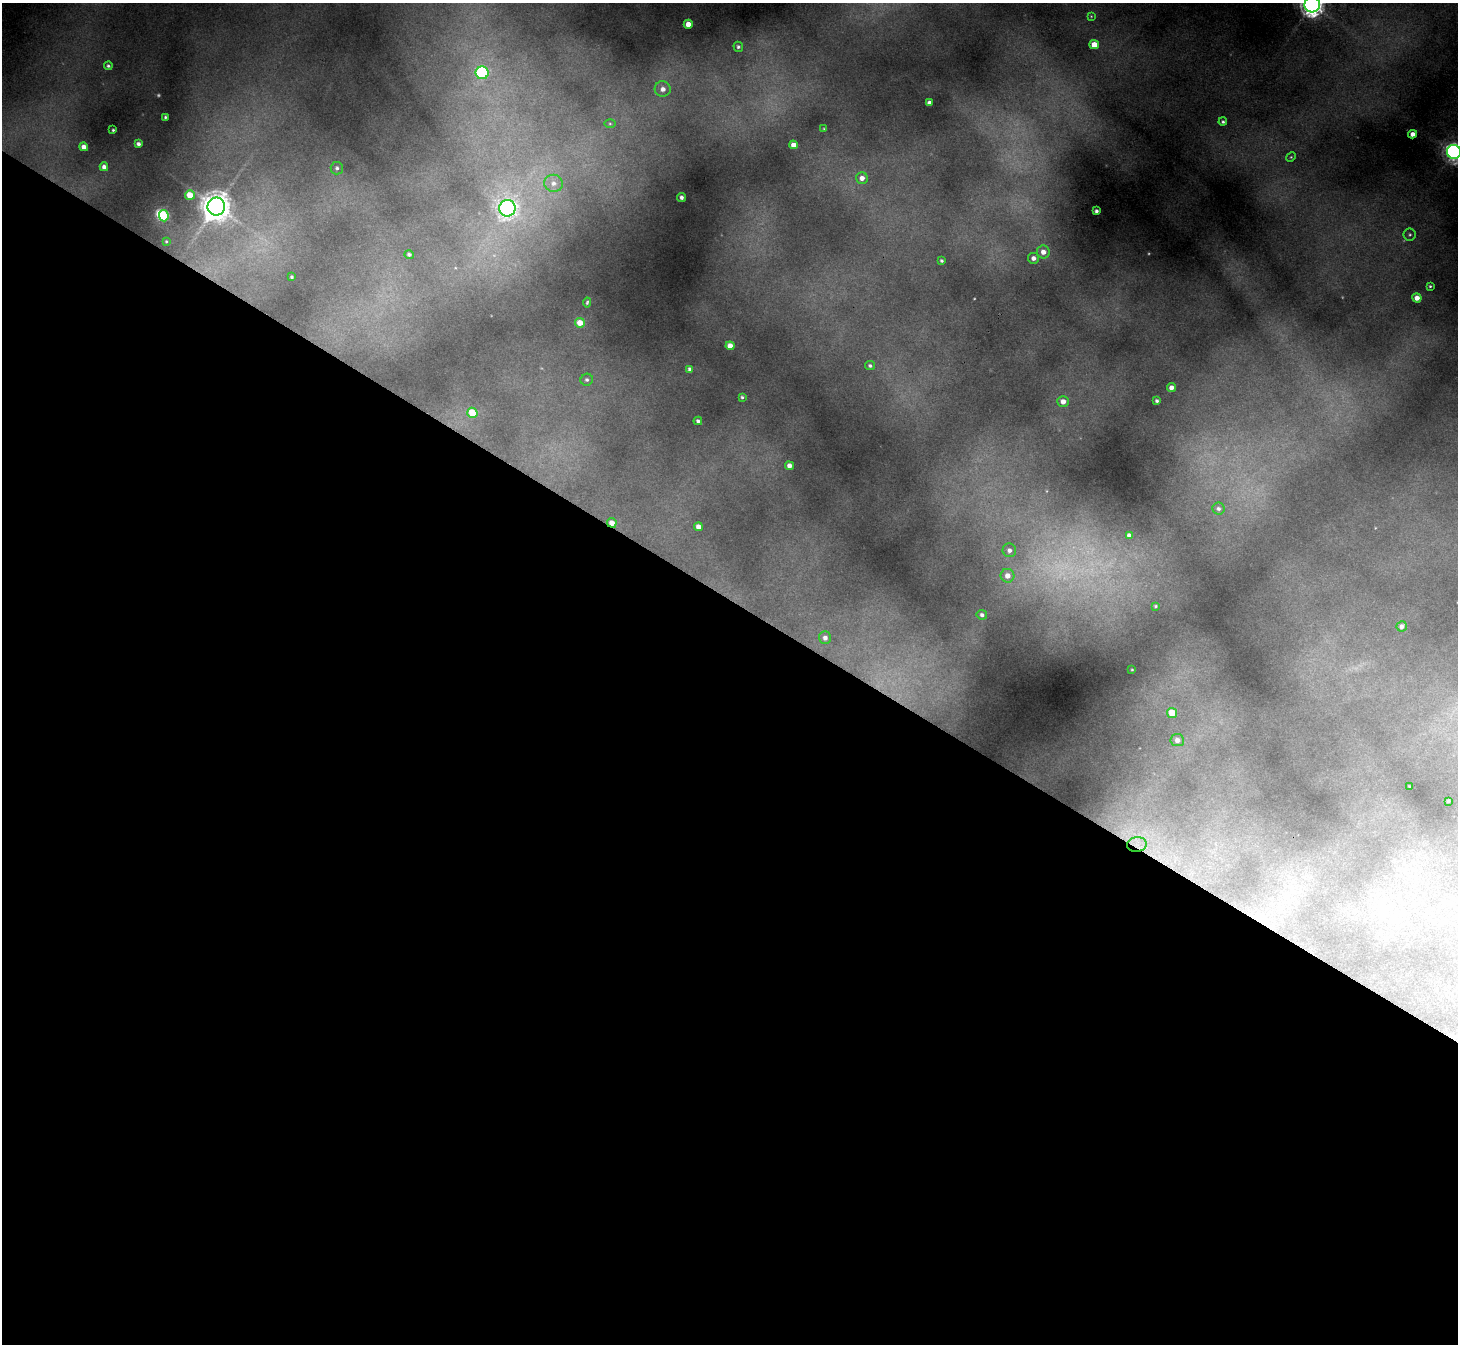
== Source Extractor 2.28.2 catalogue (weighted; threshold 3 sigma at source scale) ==
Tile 14 of 4 x 4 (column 2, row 4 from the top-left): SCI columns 1513-2968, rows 371-1712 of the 5938 x 5969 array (HDU 1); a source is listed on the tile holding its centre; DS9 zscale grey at full resolution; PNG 1460 x 1346 px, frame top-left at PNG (2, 3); each listed source drawn as its Kron ellipse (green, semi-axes under 4 px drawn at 4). Shown black and unused: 56% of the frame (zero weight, under 3 of 4 exposures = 7% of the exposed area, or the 3 px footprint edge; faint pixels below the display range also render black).
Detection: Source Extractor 2.28.2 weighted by HDU 2 'WHT'; one run over the whole footprint, this tile lists its part. Background 0.379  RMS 0.016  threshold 0.0713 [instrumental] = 3 sigma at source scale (4.5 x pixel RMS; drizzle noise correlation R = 1.50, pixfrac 1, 0.05/0.05 arcsec/px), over >= 5 px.
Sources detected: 74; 4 too faint to see at this stretch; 1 inside a brighter object's white glare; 1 cosmic-ray / hot-pixel residue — neither listed nor drawn; the other 68 listed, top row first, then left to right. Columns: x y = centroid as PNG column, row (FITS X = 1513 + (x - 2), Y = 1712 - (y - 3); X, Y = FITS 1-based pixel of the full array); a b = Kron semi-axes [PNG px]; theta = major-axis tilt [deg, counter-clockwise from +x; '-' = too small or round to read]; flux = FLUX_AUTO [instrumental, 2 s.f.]
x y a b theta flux
1312 4 8 7 - 1700
1091 16 4 3 - 1.2
688 24 4 4 - 17
1094 45 4 4 - 25
738 47 5 4 - 3.6
108 66 4 4 - 3
482 73 6 6 - 200
663 89 8 7 - 11
929 103 4 4 - 8.9
165 117 3 3 - 2.4
1223 122 4 4 - 3
610 124 5 4 - 2
824 129 3 2 - 1.4
113 130 3 3 - 1.9
1413 134 4 4 - 8.5
138 144 4 4 - 5.1
793 145 4 4 - 14
84 147 4 4 - 11
1454 152 7 7 - 730
1291 157 5 4 - 1.9
104 167 4 4 - 7.9
337 168 6 6 - 4.8
862 178 6 5 - 12
553 183 9 8 - 11
190 195 5 4 - 33
681 198 4 3 - 5.2
216 206 9 8 - 2400
507 208 8 8 - 790
1096 211 4 3 - 4.6
164 216 6 5 - 110
1410 235 6 6 - 3.6
166 241 4 3 - 1.8
1043 252 6 6 - 12
409 254 5 4 - 4.2
1033 258 6 5 - 9.3
941 261 3 3 - 2.7
292 277 3 3 - 2.2
1430 286 3 3 - 2.2
1417 298 4 4 - 14
587 302 5 4 - 2.4
580 323 5 5 - 22
730 346 4 4 - 19
870 366 5 4 - 3.6
689 369 4 3 - 4.8
587 380 6 6 - 4.2
1171 388 4 4 - 11
742 397 3 3 - 2.7
1063 401 6 5 - 14
1157 401 4 3 - 3.9
472 413 5 5 - 44
698 421 4 4 - 4.2
789 466 4 4 - 12
1219 509 6 6 - 5
612 523 5 4 - 15
698 527 4 4 - 13
1129 535 4 4 - 6
1009 550 7 6 - 7.3
1007 576 7 7 - 13
1155 606 3 3 - 2.1
982 615 5 5 - 4.9
1402 626 5 5 - 7
825 638 6 6 - 7.5
1132 670 3 2 - 1.1
1172 713 5 5 - 38
1177 740 6 6 - 9.6
1410 786 2 2 - 1.2
1448 801 3 2 - 1.4
1137 845 10 7 6 13
Overlapping masked pixels (flux is a lower limit): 2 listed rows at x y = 612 523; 1137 845
Isophote crosses this tile's border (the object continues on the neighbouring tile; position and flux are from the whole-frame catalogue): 2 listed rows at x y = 1312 4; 1454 152